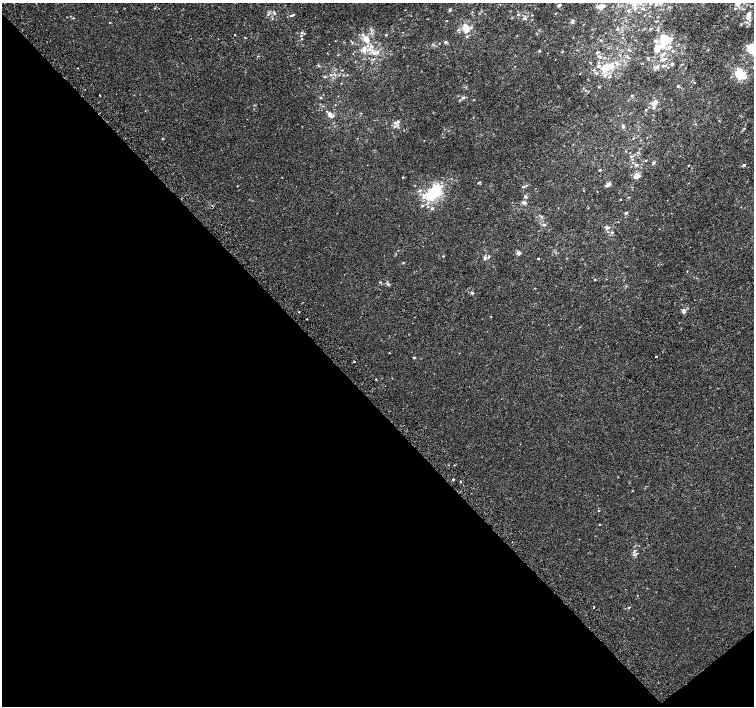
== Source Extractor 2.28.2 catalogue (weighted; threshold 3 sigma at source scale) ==
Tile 14 of 4 x 4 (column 2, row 4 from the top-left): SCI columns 1543-3046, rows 239-1645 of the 6087 x 6041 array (HDU 1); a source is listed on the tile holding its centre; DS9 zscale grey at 2 x 2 block average (1 PNG px = mean of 2 x 2 image px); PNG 756 x 708 px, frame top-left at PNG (2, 3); no overlay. Shown black and unused: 44% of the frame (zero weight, under 2 of 3 exposures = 2% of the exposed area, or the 3 px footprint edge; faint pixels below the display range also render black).
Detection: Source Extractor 2.28.2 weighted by HDU 2 'WHT'; one run over the whole footprint, this tile lists its part. Background 5.85e-04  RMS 0.0028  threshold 0.0126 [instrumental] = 3 sigma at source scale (4.5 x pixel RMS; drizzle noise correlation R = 1.50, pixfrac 1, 0.0396/0.0396 arcsec/px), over >= 5 px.
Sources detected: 145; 3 cosmic-ray / hot-pixel residue — not listed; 23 inside a brighter listed object's ellipse — not listed separately; the other 119 listed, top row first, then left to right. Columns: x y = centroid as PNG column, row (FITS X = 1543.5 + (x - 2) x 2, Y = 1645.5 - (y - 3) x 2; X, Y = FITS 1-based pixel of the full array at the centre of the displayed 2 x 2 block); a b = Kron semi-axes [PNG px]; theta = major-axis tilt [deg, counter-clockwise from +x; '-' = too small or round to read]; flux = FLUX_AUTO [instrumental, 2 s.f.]
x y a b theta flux
650 3 4 3 - 0.86
559 5 3 3 - 1.6
737 5 5 4 - 1.5
601 6 10 5 13 2.7
635 8 5 4 - 1.6
643 9 3 2 - 0.59
450 10 4 3 - 0.86
628 11 3 3 - 0.52
274 13 3 3 - 0.65
518 14 3 3 - 0.66
268 15 3 3 - 0.57
293 15 4 2 - 0.66
532 15 3 2 - 0.28
748 16 7 5 -85 2.9
73 18 3 2 - 0.42
524 18 6 3 3 0.95
656 21 3 2 - 0.32
109 22 2 2 - 0.42
572 22 4 4 - 1.1
466 28 10 6 -69 7.9
617 29 3 2 - 0.38
458 30 3 3 - 0.55
302 33 3 3 - 0.73
235 34 2 2 - 0.28
386 35 3 2 - 0.31
245 38 2 2 - 0.36
302 39 2 2 - 0.34
366 39 9 6 -58 5.9
666 40 10 9 - 15
352 42 2 2 - 0.38
445 42 4 3 - 0.98
439 43 2 2 - 0.28
751 47 9 6 51 12
657 49 10 7 -67 4.5
364 50 8 6 76 3.5
539 51 3 2 - 0.45
673 51 4 2 - 0.57
598 52 4 2 - 0.58
374 53 6 4 39 2.1
600 57 6 3 -26 1.1
629 58 3 3 - 0.48
662 59 6 3 7 1.3
672 64 3 3 - 1.2
318 65 3 3 - 0.61
663 66 4 3 - 0.84
657 67 5 4 - 1.6
78 68 2 2 - 0.4
753 68 3 2 - 0.33
605 69 14 10 38 11
580 74 2 2 - 0.19
330 75 3 2 - 0.44
740 75 11 7 -21 16
324 77 4 2 - 0.59
677 86 4 3 - 0.58
598 87 2 2 - 0.35
585 90 3 2 - 0.3
632 95 3 2 - 0.43
320 97 3 2 - 0.37
463 97 4 3 - 1.1
474 100 2 2 - 0.26
655 102 7 4 30 2.6
646 109 3 2 - 0.37
330 114 8 5 -49 2.8
398 122 5 4 - 1.5
394 126 3 2 - 0.51
623 126 4 4 - 0.92
744 128 3 2 - 0.44
646 160 3 2 - 0.35
633 162 3 2 - 0.38
653 162 4 3 - 0.78
636 165 3 3 - 1.3
688 165 3 2 - 0.3
744 165 3 3 - 0.87
600 170 3 3 - 0.53
637 176 8 4 23 3.1
403 178 3 2 - 0.38
479 182 5 2 - 0.38
608 184 5 4 - 2
526 186 3 2 - 0.43
419 191 5 3 - 0.87
434 192 13 9 38 37
525 196 4 4 - 1.1
628 197 2 2 - 0.37
620 199 2 2 - 0.32
524 203 5 4 - 1.6
422 206 3 3 - 0.65
428 206 3 3 - 0.6
432 208 3 3 - 1.2
626 213 4 3 - 0.79
544 225 4 3 - 0.73
607 228 8 4 34 1.7
612 233 4 3 - 0.77
518 253 6 4 44 1.6
443 256 3 2 - 0.31
489 256 4 2 - 0.55
484 258 6 4 -84 1.4
538 259 2 2 - 2.4
403 263 3 2 - 0.48
380 282 3 2 - 0.51
387 284 5 3 - 1.2
535 288 3 2 - 0.25
472 293 3 3 - 1.2
684 311 7 5 -71 1.6
299 312 2 2 - 0.99
307 319 2 2 - 0.34
389 353 2 2 - 0.33
656 357 2 2 - 1.1
414 358 3 2 - 0.67
354 362 2 2 - 0.89
376 380 2 2 - 0.64
454 465 2 2 - 0.47
453 479 2 2 - 3.1
460 481 2 2 - 2.9
598 511 2 2 - 0.32
599 525 2 2 - 0.3
512 542 2 2 - 0.57
634 554 5 3 - 1.3
593 607 2 2 - 1.1
628 607 3 3 - 0.58
Overlapping masked pixels (flux is a lower limit): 1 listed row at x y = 593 607
Isophote crosses this tile's border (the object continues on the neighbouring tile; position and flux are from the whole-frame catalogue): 3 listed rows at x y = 650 3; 751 47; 753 68
Diffuse or blended objects may show on this block-average render without a row.